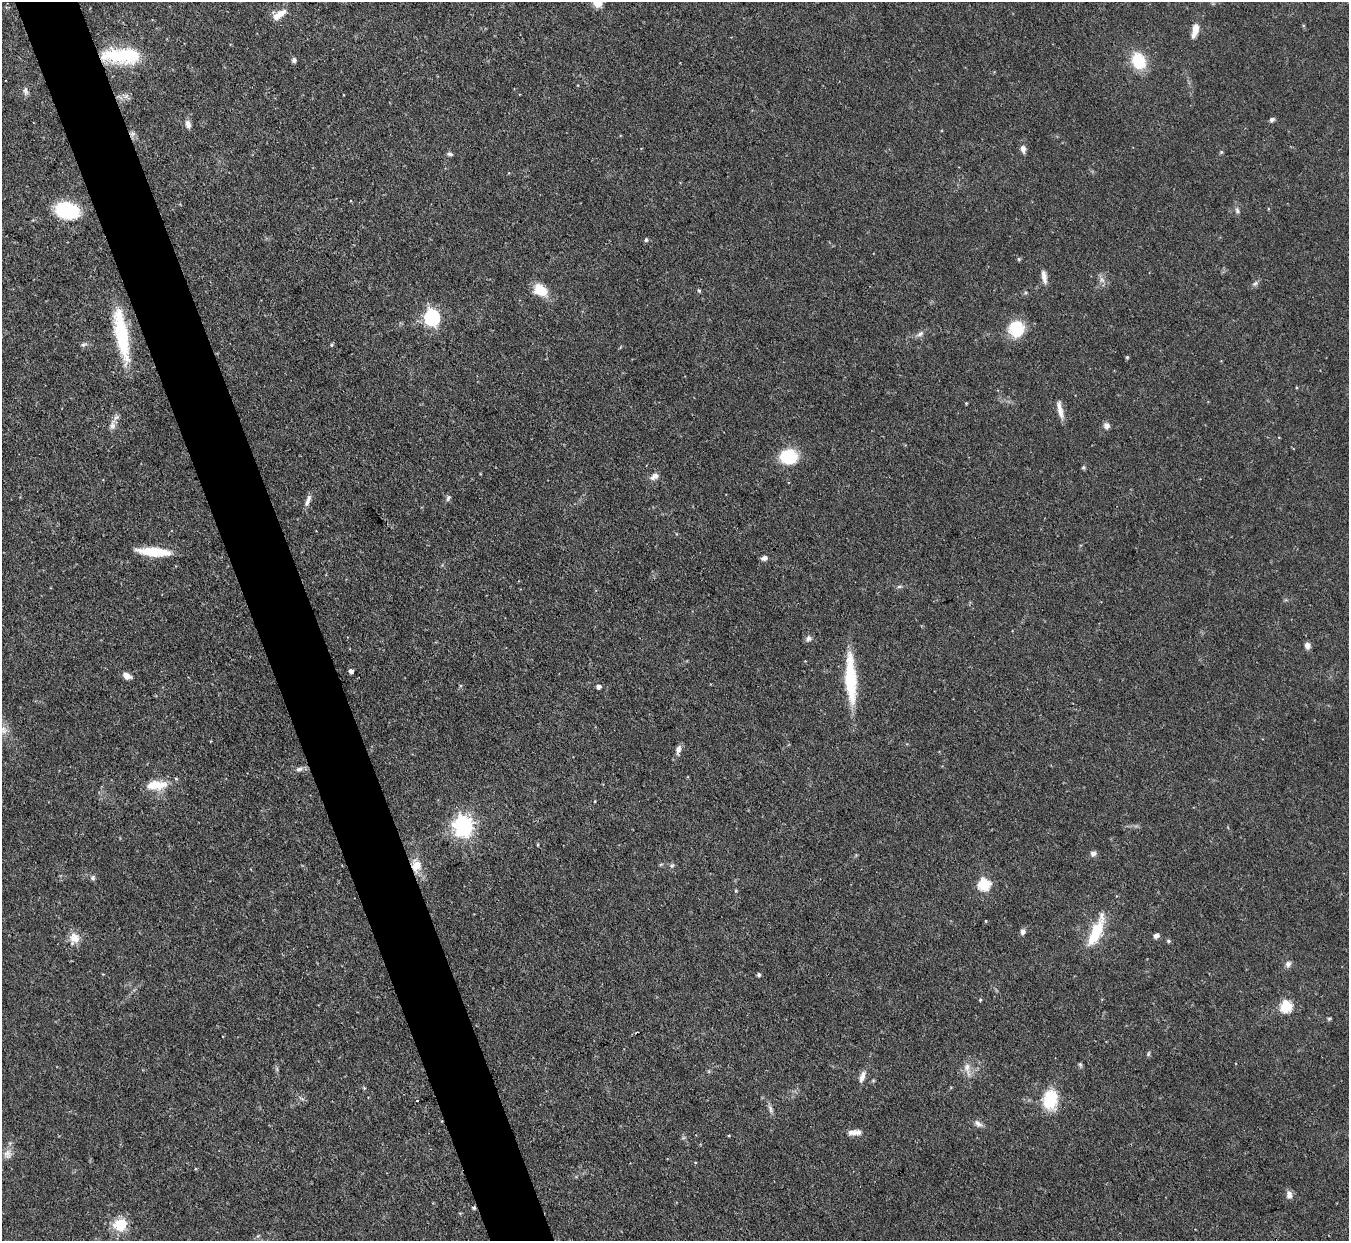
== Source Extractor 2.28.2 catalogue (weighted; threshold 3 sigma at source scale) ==
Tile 11 of 4 x 4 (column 3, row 3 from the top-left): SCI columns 2697-4043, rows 1385-2623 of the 5393 x 5373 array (HDU 1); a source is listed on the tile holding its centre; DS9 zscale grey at full resolution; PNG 1351 x 1243 px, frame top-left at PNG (2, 2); no overlay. Shown black and unused: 5% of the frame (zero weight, under 3 of 4 exposures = <1% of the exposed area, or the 3 px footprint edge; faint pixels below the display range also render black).
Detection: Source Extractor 2.28.2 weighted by HDU 2 'WHT'; one run over the whole footprint, this tile lists its part. Background 0.0909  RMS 0.0046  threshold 0.0206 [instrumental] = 3 sigma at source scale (4.5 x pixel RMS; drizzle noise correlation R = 1.50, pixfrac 1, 0.05/0.05 arcsec/px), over >= 5 px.
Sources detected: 87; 1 cosmic-ray / hot-pixel residue — not listed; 2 inside a brighter listed object's ellipse — not listed separately; the other 84 listed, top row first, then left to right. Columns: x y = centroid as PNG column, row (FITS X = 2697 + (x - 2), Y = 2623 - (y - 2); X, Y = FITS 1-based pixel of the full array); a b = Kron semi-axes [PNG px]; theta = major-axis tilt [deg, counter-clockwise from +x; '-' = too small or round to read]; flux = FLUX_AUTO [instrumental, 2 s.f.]
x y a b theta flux
597 3 5 5 - 18
280 13 17 10 18 5
1195 30 15 6 77 5.2
121 56 45 17 -2 29
294 60 5 5 - 1.5
1138 61 12 9 -66 24
25 91 12 6 -80 1.6
126 96 9 6 25 1.9
1272 119 6 5 - 1.2
188 124 10 6 -76 2.4
132 134 6 6 - 1.3
1023 149 10 6 -83 2.3
1221 152 5 4 - 0.64
450 154 8 4 -9 1.1
1237 210 9 5 -86 1.3
67 211 19 13 -12 39
646 240 6 5 - 0.74
1044 277 16 6 -80 3.1
1102 280 10 7 -65 2.2
1255 284 8 5 47 1.3
540 290 14 10 -31 11
699 291 5 4 - 0.6
432 317 7 7 - 100
1016 329 20 19 - 13
920 334 11 6 29 1.9
121 335 57 13 -80 33
83 345 9 4 14 1.1
332 345 5 4 - 0.56
1127 357 4 4 - 0.67
966 403 3 3 - 0.44
1060 410 24 6 -77 4
112 426 11 8 -78 2.5
1106 426 8 7 - 2
789 457 17 14 -7 22
1083 467 5 5 - 0.72
654 476 12 7 38 2.5
448 498 9 5 61 1.2
308 501 18 5 70 2.4
154 552 30 8 -4 18
764 558 7 5 14 1.9
899 587 6 4 1 0.81
808 639 10 8 46 1.6
1307 645 7 6 - 2.4
351 671 5 4 - 1.5
127 676 8 6 -29 3.5
850 679 54 11 -87 28
598 687 4 4 - 2
4 730 11 6 -84 2.5
678 750 13 6 77 2.3
299 769 10 6 15 1.8
157 785 27 12 3 9.8
463 826 8 7 - 250
538 845 5 3 - 0.43
1093 854 8 7 - 1.6
661 864 6 4 19 0.55
416 866 17 13 89 6.7
672 866 8 5 62 0.95
93 878 7 6 - 1.1
984 884 6 6 - 45
736 891 5 3 - 0.44
986 921 4 2 - 0.35
1023 932 8 6 74 1.7
1096 932 37 11 67 19
1156 936 6 5 - 1.8
74 938 14 13 - 5.4
1168 941 6 4 -21 0.77
1288 964 8 7 - 1.7
759 975 4 4 - 1
980 1000 5 4 - 0.46
1286 1006 6 6 - 43
1329 1019 5 5 - 0.65
1148 1054 7 4 60 0.69
1080 1065 6 5 - 0.82
967 1068 23 7 -79 4
862 1076 17 7 71 3.1
1050 1100 20 14 84 20
770 1108 13 5 -77 1.7
978 1123 13 7 -32 2.1
854 1133 15 7 8 3.5
729 1135 4 3 - 0.37
8 1154 14 11 83 3.5
1289 1194 10 7 -80 2.5
474 1208 5 4 - 0.75
120 1225 19 17 17 11
Overlapping masked pixels (flux is a lower limit): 4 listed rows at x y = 121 56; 132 134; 416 866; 474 1208
Isophote crosses this tile's border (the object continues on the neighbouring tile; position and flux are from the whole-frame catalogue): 1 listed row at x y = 597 3